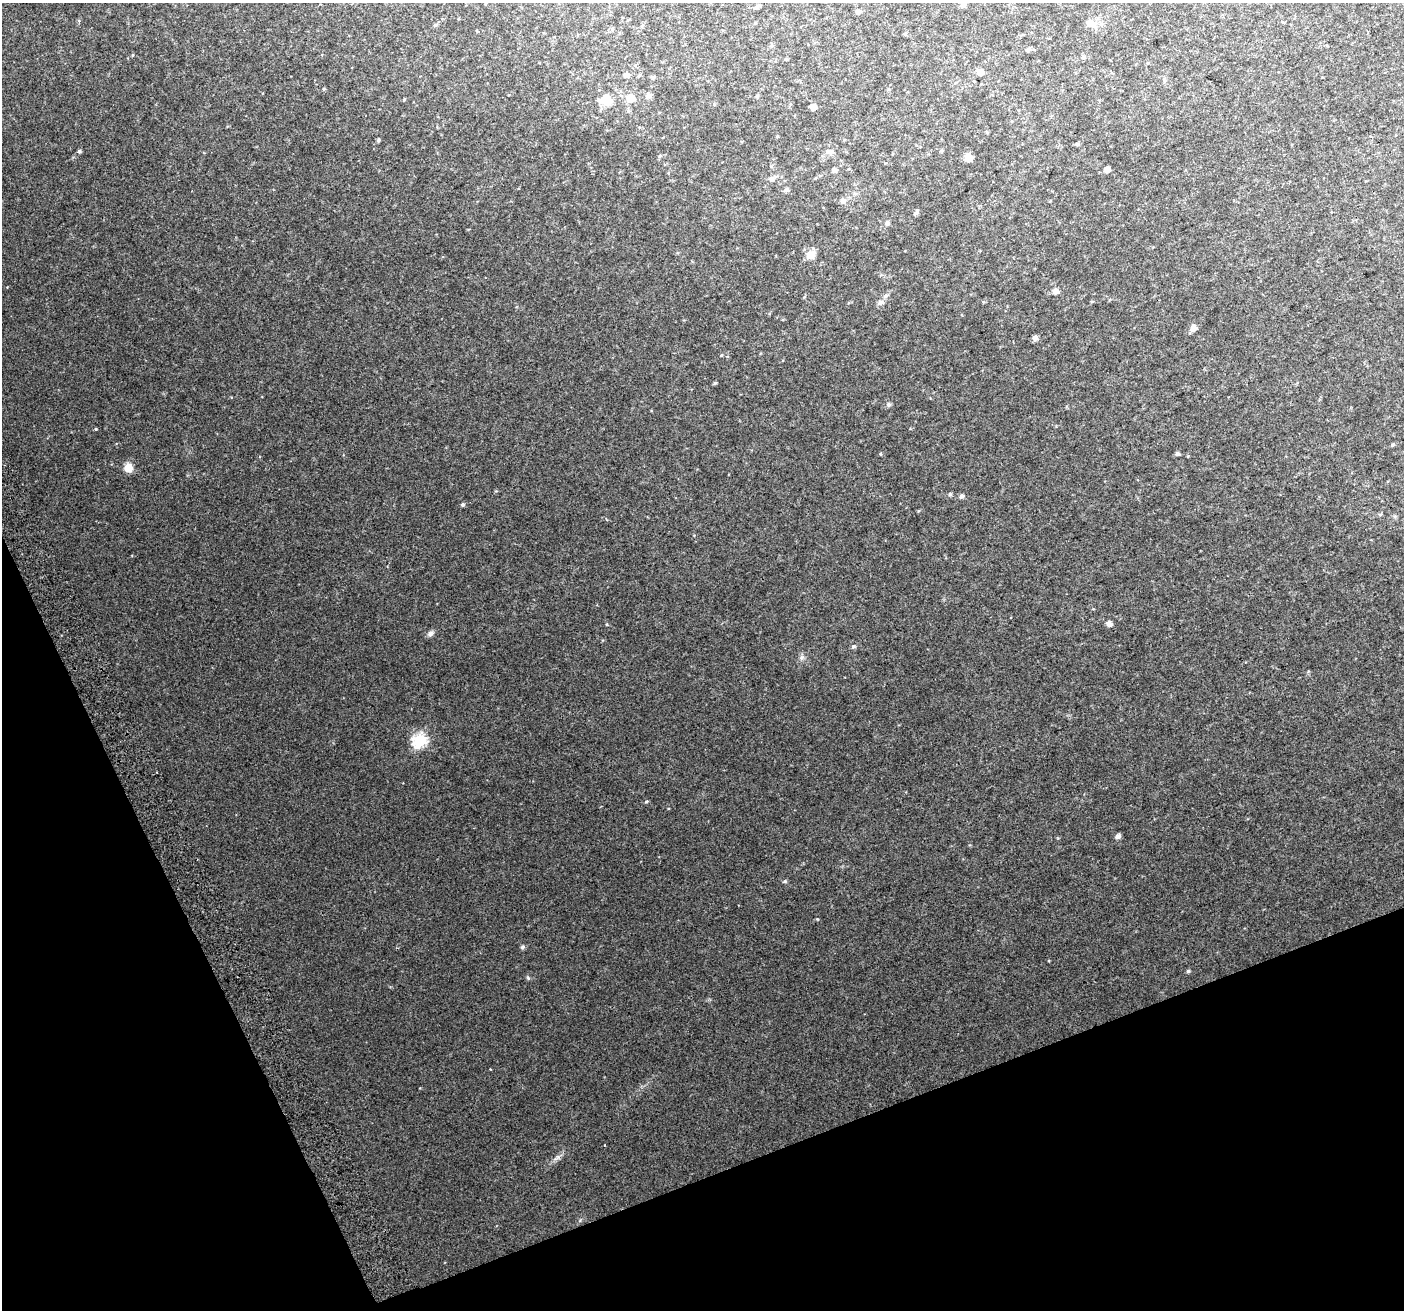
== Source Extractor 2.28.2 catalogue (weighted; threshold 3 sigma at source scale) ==
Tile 14 of 4 x 4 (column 2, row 4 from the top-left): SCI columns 1445-2846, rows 159-1466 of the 5688 x 5494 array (HDU 1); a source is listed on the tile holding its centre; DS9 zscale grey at full resolution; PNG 1406 x 1312 px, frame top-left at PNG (2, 3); no overlay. Shown black and unused: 19% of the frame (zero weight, under 2 of 3 exposures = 2% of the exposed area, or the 3 px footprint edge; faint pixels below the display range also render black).
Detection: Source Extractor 2.28.2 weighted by HDU 2 'WHT'; one run over the whole footprint, this tile lists its part. Background 0.0503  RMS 0.012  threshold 0.0519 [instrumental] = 3 sigma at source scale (4.5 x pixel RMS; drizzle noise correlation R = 1.50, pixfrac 1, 0.0396/0.0396 arcsec/px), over >= 5 px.
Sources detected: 65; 1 inside a brighter object's white glare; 1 cosmic-ray / hot-pixel residue — not listed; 1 inside a brighter listed object's ellipse — not listed separately; the other 62 listed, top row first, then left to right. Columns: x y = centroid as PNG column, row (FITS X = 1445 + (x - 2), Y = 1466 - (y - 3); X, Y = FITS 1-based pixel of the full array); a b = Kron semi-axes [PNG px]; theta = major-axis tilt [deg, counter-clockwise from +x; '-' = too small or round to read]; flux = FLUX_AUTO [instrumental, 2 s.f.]
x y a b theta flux
757 6 8 3 34 2.5
963 6 7 6 - 2.8
858 12 5 5 - 3.1
1090 24 13 8 6 8.8
435 25 5 4 - 1.4
905 34 5 4 - 1.1
1028 49 6 5 - 2.3
1084 57 5 5 - 1.5
786 59 4 4 - 1.2
980 72 5 5 - 6.7
626 75 7 6 - 3.2
324 89 4 4 - 1.1
648 95 8 6 -16 2.8
757 96 4 4 - 1.5
630 98 6 5 - 26
404 99 4 3 - 1.1
604 100 10 7 3 9.4
813 107 5 5 - 7.8
987 132 4 4 - 1.2
777 136 4 3 - 0.85
378 140 4 4 - 1.9
1078 145 7 4 0 1.5
79 151 4 4 - 1.9
829 152 12 5 7 3.7
660 156 5 4 - 1.4
968 157 8 8 - 7.3
834 170 4 4 - 3.9
1107 170 5 4 - 6.4
771 179 7 6 - 2.9
786 190 6 5 - 2.4
842 200 7 6 - 3.2
916 212 8 4 56 2.3
887 223 6 6 - 2.5
811 255 11 9 41 9.3
1056 291 6 5 - 5.4
886 296 7 5 28 2.7
1092 301 5 3 - 0.94
880 303 7 6 - 4.1
1193 328 6 6 - 8.3
1035 337 7 6 - 3.5
715 383 4 3 - 1.5
888 404 6 5 - 2.4
96 429 4 3 - 1.1
1392 445 6 4 31 1.5
880 454 4 3 - 0.9
1177 454 5 4 - 2.4
128 468 8 8 - 14
950 494 5 5 - 1.4
962 496 5 5 - 3
463 504 5 4 - 1.8
1380 515 5 3 - 1.1
1109 623 6 5 - 5.5
430 633 8 7 - 3.3
853 647 6 5 - 2
801 657 8 4 81 2.5
420 740 7 6 - 150
647 801 6 3 19 1.1
1118 836 5 5 - 3.9
785 881 5 5 - 1.5
523 947 7 5 23 1.8
1188 971 5 4 - 1.6
528 978 6 4 -45 1.4
Unlisted compact peaks at least as high as the median listed source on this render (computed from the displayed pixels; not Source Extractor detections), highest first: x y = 558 1157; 607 624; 1058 838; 721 355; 918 511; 490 1069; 496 491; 133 55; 1308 671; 1188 456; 231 397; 606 519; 694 535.